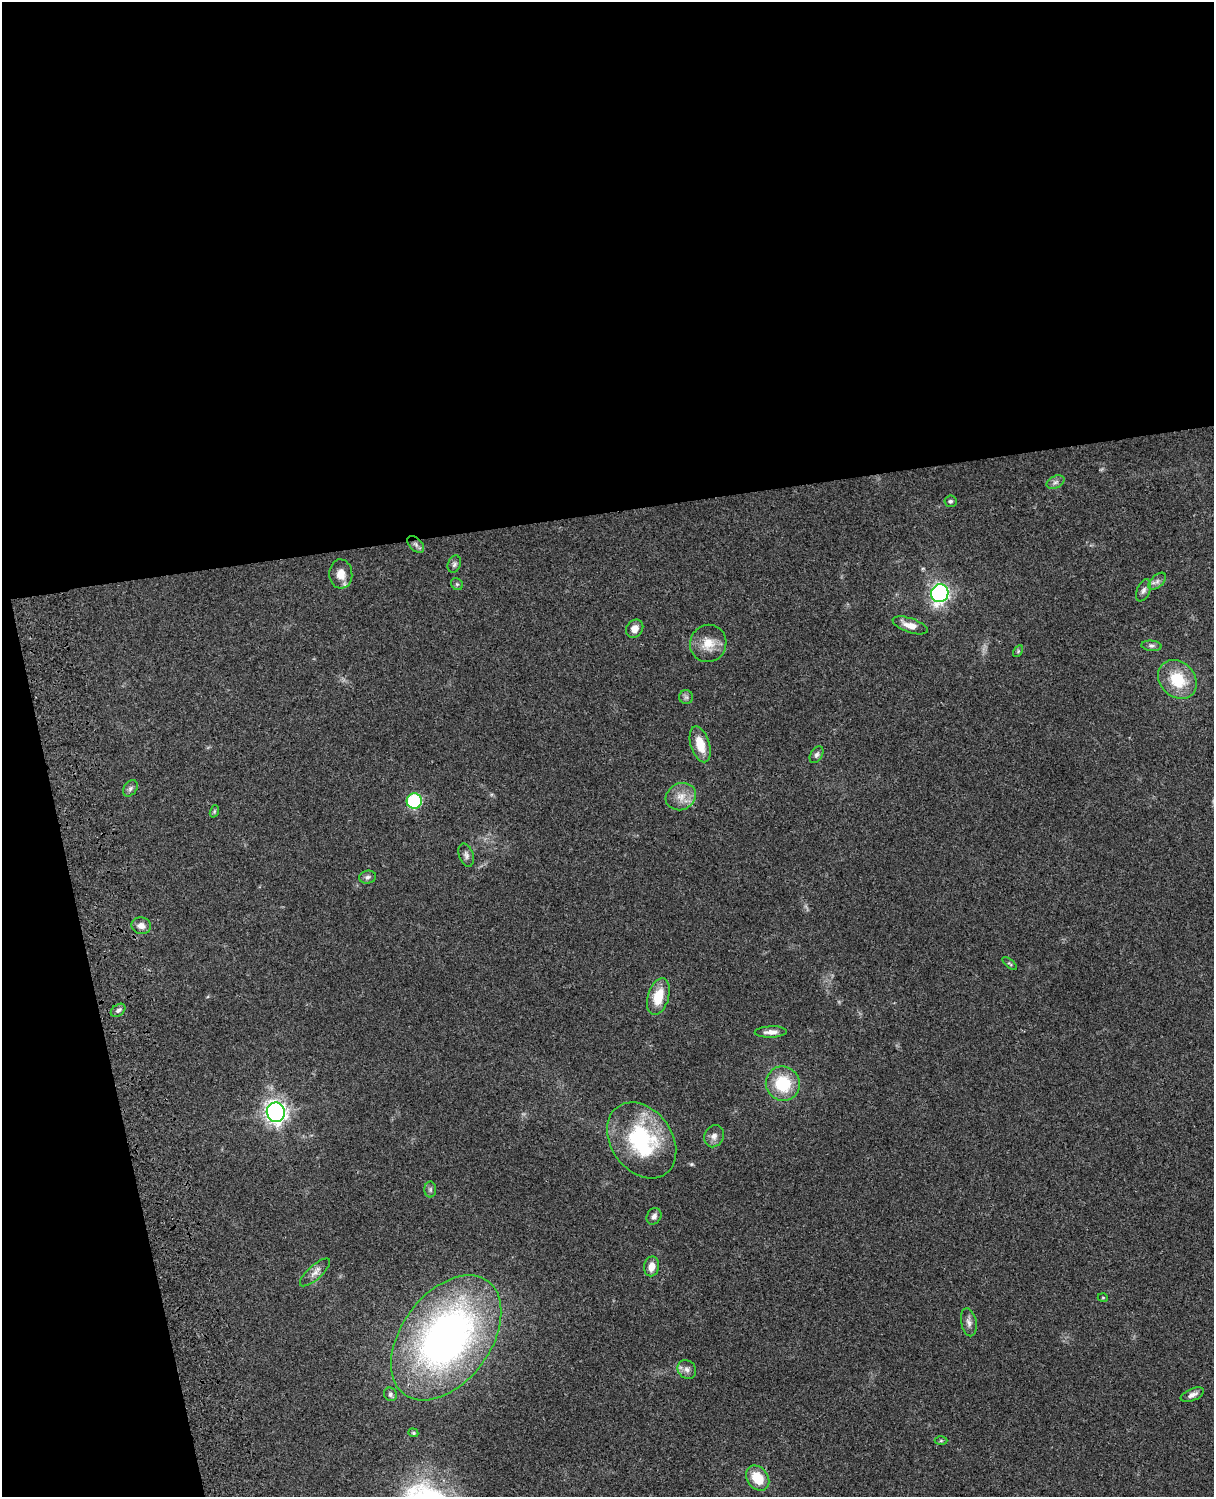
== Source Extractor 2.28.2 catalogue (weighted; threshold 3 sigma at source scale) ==
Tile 1 of 4 x 3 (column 1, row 1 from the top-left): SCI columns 120-1331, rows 3269-4763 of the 5087 x 4928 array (HDU 1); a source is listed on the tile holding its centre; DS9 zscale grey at full resolution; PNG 1216 x 1499 px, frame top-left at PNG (2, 2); each listed source drawn as its Kron ellipse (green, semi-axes under 4 px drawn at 4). Shown black and unused: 39% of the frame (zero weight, under 3 of 4 exposures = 6% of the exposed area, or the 3 px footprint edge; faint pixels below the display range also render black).
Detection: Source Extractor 2.28.2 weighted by HDU 2 'WHT'; one run over the whole footprint, this tile lists its part. Background 0.0799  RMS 0.0058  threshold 0.0263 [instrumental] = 3 sigma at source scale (4.5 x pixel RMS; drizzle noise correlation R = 1.50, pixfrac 1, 0.05/0.05 arcsec/px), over >= 5 px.
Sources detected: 46; all 46 listed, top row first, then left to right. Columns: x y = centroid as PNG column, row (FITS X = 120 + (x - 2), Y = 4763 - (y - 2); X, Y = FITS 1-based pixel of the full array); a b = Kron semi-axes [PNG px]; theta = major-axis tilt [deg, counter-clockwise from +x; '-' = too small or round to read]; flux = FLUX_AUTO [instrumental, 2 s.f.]
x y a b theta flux
1055 482 9 6 27 1.9
950 501 6 6 - 1.1
416 544 10 6 -45 2.2
454 564 9 6 70 1.5
341 574 14 11 -86 6.4
1157 581 11 6 42 2.3
457 584 6 5 - 0.9
1143 590 11 6 66 2.4
940 593 9 8 - 180
910 625 18 7 -19 6.1
635 629 9 8 - 4.1
708 643 19 18 - 10
1151 646 10 5 -4 1.6
1018 651 6 4 58 0.82
1177 679 21 17 -45 21
686 697 7 7 - 1.5
700 744 18 9 -73 11
817 755 9 6 57 1.6
130 788 9 6 52 1.6
681 797 16 13 26 7.4
414 801 8 7 - 48
214 811 6 4 71 0.74
466 855 12 7 -70 2.1
368 877 8 6 10 1.6
141 926 10 8 -11 3.6
1010 963 9 4 -39 0.89
658 997 19 10 74 14
118 1010 8 5 37 1.6
771 1032 16 5 2 3.6
783 1084 17 17 - 24
276 1112 9 9 - 290
714 1136 11 9 67 3.4
642 1140 41 30 -54 58
430 1190 8 6 90 1.3
654 1216 8 7 - 2.3
652 1266 10 7 79 5
315 1272 19 7 42 3.7
1103 1298 5 3 - 0.46
969 1322 14 7 -78 2.8
446 1338 70 44 53 270
687 1369 10 8 -48 2.8
390 1394 7 6 - 1.4
1192 1395 12 6 23 2.6
413 1433 5 4 - 0.76
941 1441 6 4 0 0.76
758 1478 14 10 -53 13